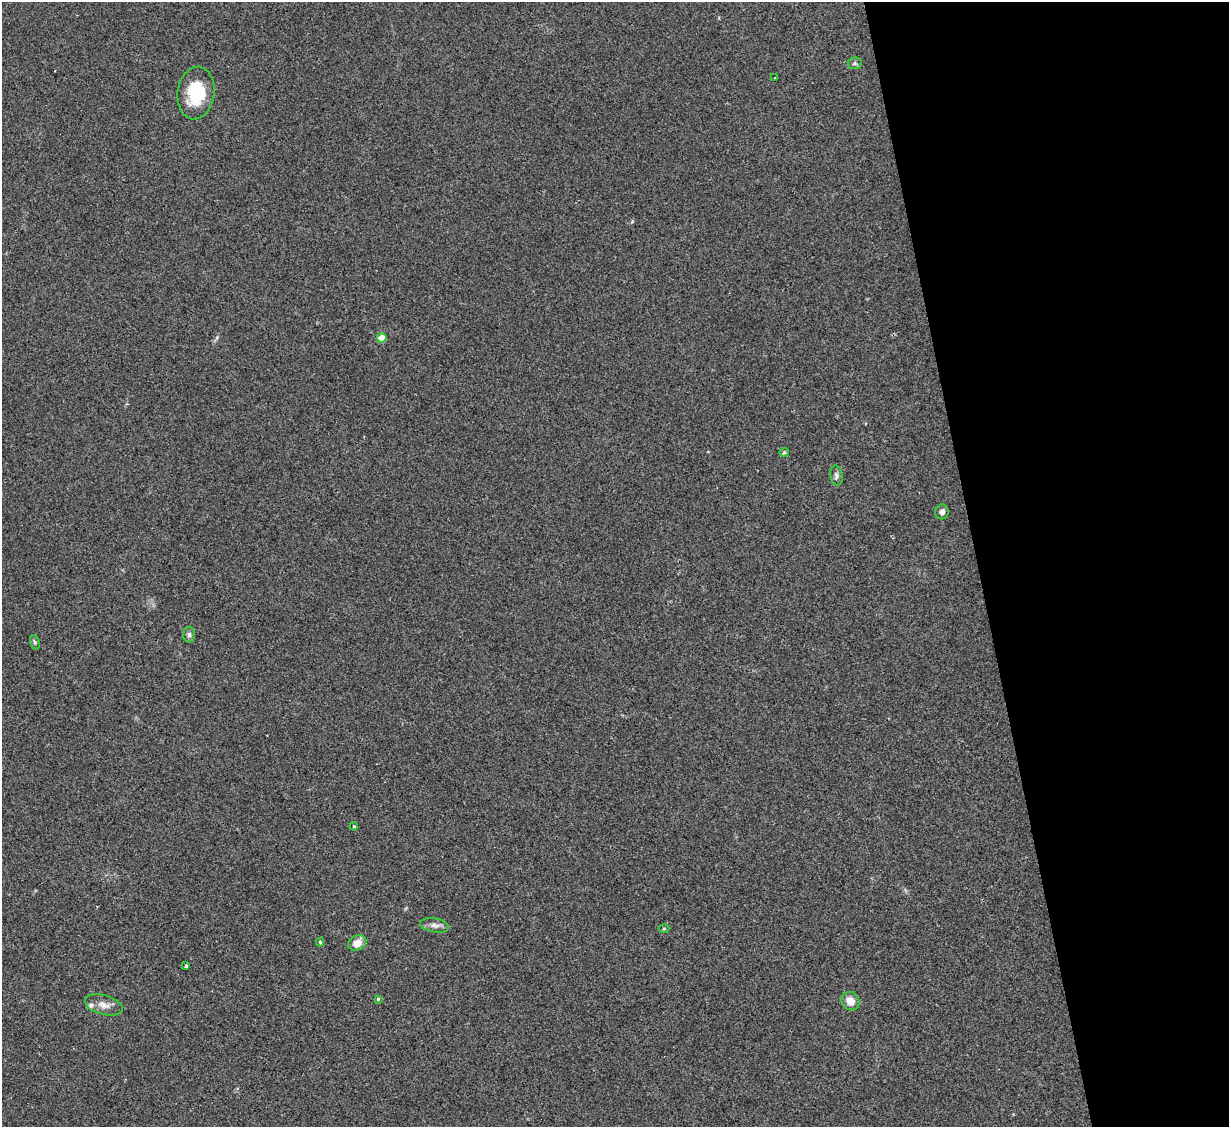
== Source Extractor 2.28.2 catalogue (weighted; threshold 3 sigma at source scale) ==
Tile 12 of 4 x 4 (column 4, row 3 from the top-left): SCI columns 3683-4909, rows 1377-2501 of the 4909 x 4890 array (HDU 1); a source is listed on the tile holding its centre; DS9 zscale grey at full resolution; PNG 1231 x 1129 px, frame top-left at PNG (2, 2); each listed source drawn as its Kron ellipse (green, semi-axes under 4 px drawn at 4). Shown black and unused: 20% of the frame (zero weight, under 2 of 3 exposures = <1% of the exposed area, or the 3 px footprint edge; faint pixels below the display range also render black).
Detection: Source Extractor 2.28.2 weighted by HDU 2 'WHT'; one run over the whole footprint, this tile lists its part. Background 0.0784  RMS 0.0093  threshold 0.0417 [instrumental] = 3 sigma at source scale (4.5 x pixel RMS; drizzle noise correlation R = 1.50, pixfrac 1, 0.05/0.05 arcsec/px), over >= 5 px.
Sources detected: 19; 1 inside a brighter listed object's ellipse — not listed separately; the other 18 listed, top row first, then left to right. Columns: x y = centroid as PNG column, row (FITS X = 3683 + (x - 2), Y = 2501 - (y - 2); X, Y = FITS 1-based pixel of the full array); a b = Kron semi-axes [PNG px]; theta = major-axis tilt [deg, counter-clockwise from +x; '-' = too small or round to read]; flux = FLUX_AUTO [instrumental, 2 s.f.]
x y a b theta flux
855 63 7 6 - 1.9
775 78 2 2 - 1.1
196 93 26 18 82 39
382 338 5 4 - 22
784 452 4 4 - 1.1
836 476 10 6 -80 2.7
942 512 7 7 - 3.3
189 635 8 6 -89 2.3
35 642 7 4 -70 1.5
354 826 4 3 - 1.1
435 925 15 7 -10 4.7
664 929 5 3 - 0.85
320 942 4 4 - 0.97
357 943 9 7 27 9.9
186 966 3 3 - 3.1
378 999 4 4 - 1.2
850 1001 10 8 -48 8.8
104 1005 19 9 -16 7.7